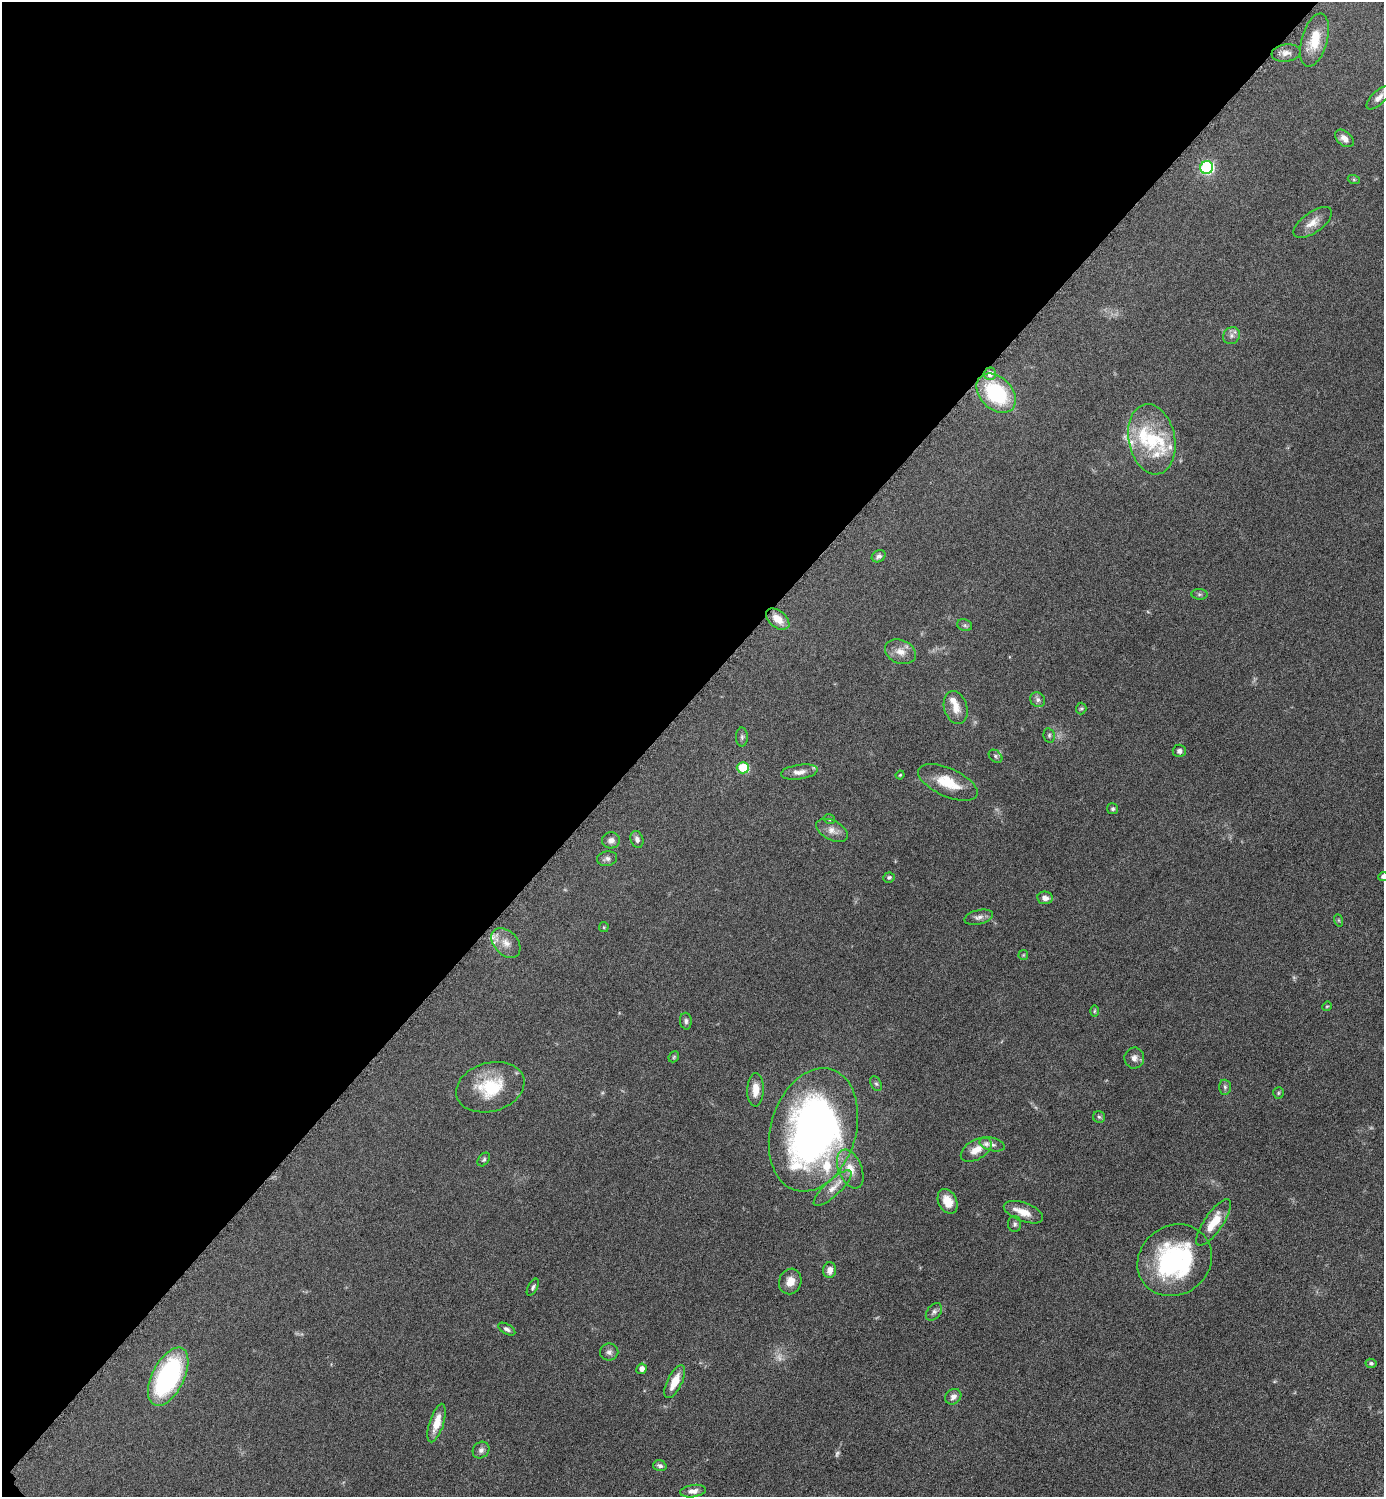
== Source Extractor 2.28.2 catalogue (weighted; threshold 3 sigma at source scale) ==
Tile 5 of 4 x 4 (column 1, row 2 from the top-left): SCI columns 308-1689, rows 3000-4494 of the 6002 x 6002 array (HDU 1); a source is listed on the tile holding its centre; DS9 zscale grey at full resolution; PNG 1386 x 1499 px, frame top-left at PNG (2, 2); each listed source drawn as its Kron ellipse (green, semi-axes under 4 px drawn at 4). Shown black and unused: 47% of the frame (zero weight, under 6 of 12 exposures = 1% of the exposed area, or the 3 px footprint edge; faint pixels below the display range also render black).
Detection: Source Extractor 2.28.2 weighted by HDU 2 'WHT'; one run over the whole footprint, this tile lists its part. Background 0.0871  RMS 0.0038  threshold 0.0156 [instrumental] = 3 sigma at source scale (4.09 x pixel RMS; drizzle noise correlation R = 1.36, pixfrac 0.8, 0.05/0.05 arcsec/px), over >= 5 px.
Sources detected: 90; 3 too faint to see at this stretch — neither listed nor drawn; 9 inside a brighter listed object's ellipse — not listed separately; the other 78 listed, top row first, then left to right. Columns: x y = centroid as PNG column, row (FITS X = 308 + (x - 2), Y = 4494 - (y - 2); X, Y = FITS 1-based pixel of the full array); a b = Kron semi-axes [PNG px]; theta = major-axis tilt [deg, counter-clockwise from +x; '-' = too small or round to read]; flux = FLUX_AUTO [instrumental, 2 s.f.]
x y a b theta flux
1314 40 27 12 74 8.8
1286 53 14 8 8 2.3
1378 98 15 6 44 2.4
1344 138 11 7 -40 2.2
1207 167 6 6 - 55
1354 180 6 4 -19 0.44
1313 222 22 10 35 4
1231 336 9 8 - 1.5
990 374 6 6 - 2.9
996 393 23 16 -45 30
1152 439 35 23 -79 19
879 556 7 5 31 1
1199 594 8 5 -5 0.76
778 619 13 8 -39 4.6
965 625 7 6 - 0.8
900 652 16 11 -22 3.8
1038 700 8 7 - 1.2
956 708 17 11 -73 4.3
1081 709 6 5 - 0.55
1049 735 7 5 -78 0.72
742 737 9 6 -90 0.92
1179 751 6 6 - 1.1
995 756 8 5 -42 0.7
743 768 6 5 - 13
799 772 18 7 8 2.6
900 775 4 4 - 0.38
948 782 32 14 -24 9.7
1113 809 5 5 - 0.73
829 819 6 4 -14 0.55
832 830 17 9 -27 3
637 839 8 6 -73 1.2
611 840 9 8 - 1.8
607 859 10 7 10 1.3
1383 876 5 4 - 1.2
889 877 6 5 - 0.77
1045 898 8 6 -7 1.9
979 917 14 7 14 1.7
1338 920 6 4 -70 0.47
604 927 5 4 - 0.39
506 943 17 12 -47 3.8
1023 955 5 5 - 0.43
1327 1006 5 4 - 0.37
1094 1011 6 4 89 0.48
686 1021 8 5 -84 1
674 1057 6 4 47 0.48
1134 1058 10 10 - 1.9
876 1084 8 5 -62 0.76
490 1087 35 24 16 18
1225 1087 7 6 - 0.89
755 1090 17 8 87 4.2
1278 1093 6 5 - 0.54
1099 1117 6 5 - 0.62
813 1130 63 42 73 180
992 1144 13 6 -14 1.5
976 1150 17 9 31 4.1
484 1159 7 5 50 0.71
850 1169 20 11 -68 5.4
833 1188 25 8 43 3.9
948 1201 13 9 -64 5.3
1023 1212 21 9 -20 4.9
1214 1222 27 9 55 7.5
1015 1224 8 6 -90 0.9
1175 1260 39 34 36 53
830 1270 8 6 80 2.5
790 1281 13 11 70 3.7
533 1287 9 4 61 0.81
934 1312 10 7 50 1.2
507 1329 9 5 -30 1
609 1352 9 8 - 1.4
1371 1363 6 4 -10 0.66
641 1369 5 5 - 1.9
168 1377 31 16 63 57
675 1382 18 7 64 6
953 1397 9 7 40 1.8
437 1423 20 7 73 5.6
481 1450 9 7 45 1.4
660 1466 6 5 - 1.1
693 1491 13 6 8 2.1
Overlapping masked pixels (flux is a lower limit): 1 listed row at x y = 990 374
Isophote crosses this tile's border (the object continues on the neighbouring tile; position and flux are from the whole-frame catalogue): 1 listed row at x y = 1383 876